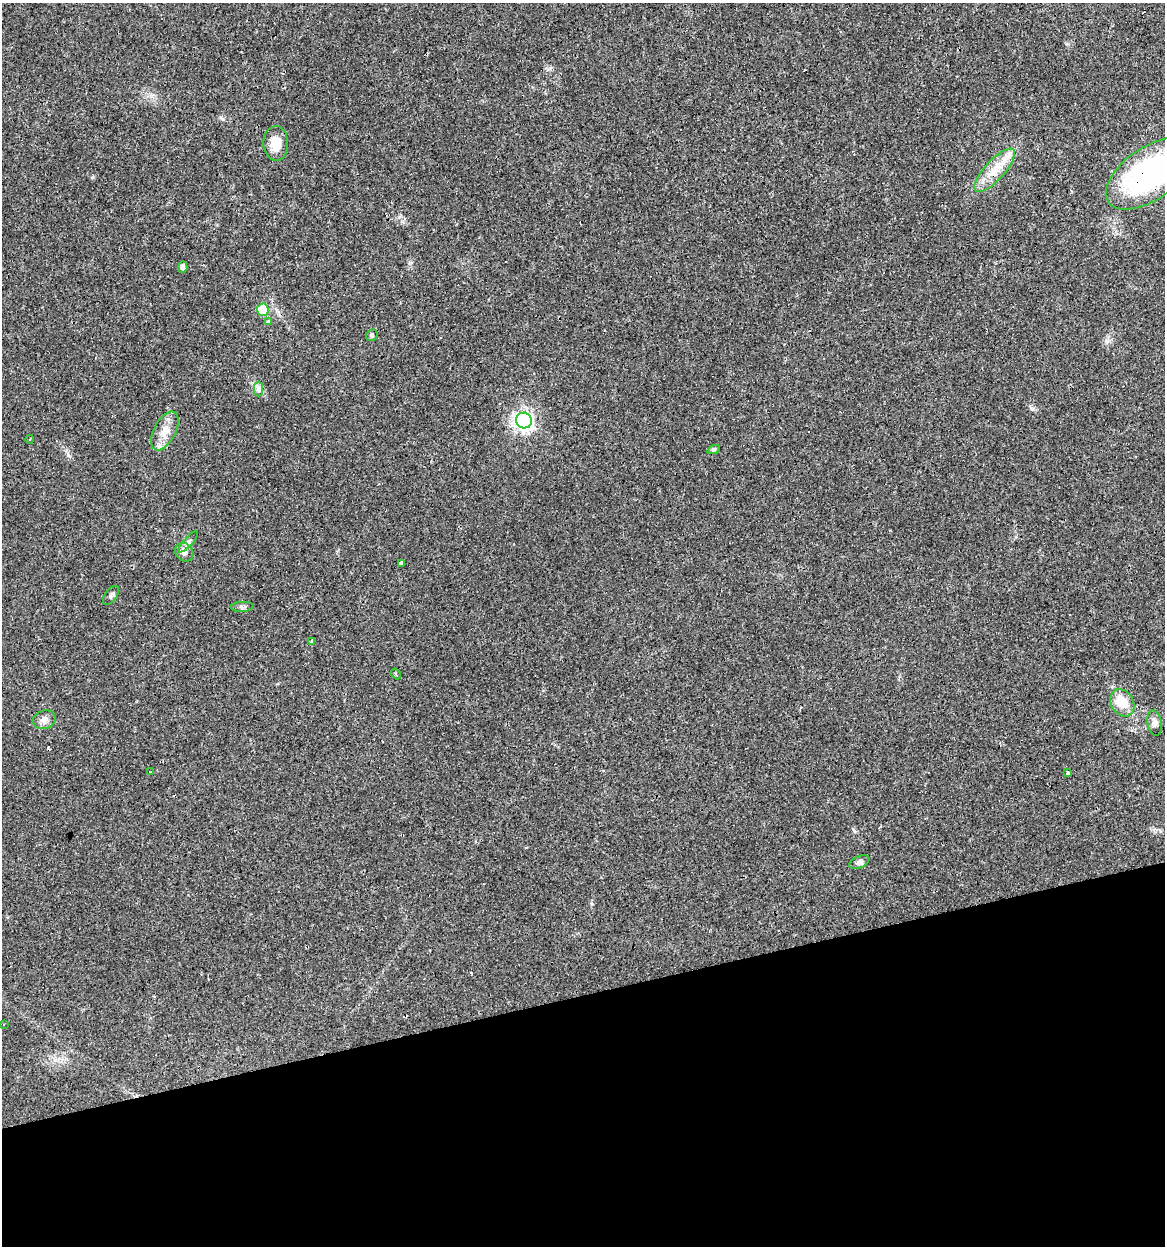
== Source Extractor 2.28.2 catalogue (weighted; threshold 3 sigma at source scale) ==
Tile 14 of 4 x 4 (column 2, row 4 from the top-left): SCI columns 1195-2357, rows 1-1244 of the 4761 x 4978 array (HDU 1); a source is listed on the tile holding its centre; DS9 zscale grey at full resolution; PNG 1167 x 1248 px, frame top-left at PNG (2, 3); each listed source drawn as its Kron ellipse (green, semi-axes under 4 px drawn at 4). Shown black and unused: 20% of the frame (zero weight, under 3 of 4 exposures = <1% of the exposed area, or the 3 px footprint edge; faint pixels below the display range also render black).
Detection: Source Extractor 2.28.2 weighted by HDU 2 'WHT'; one run over the whole footprint, this tile lists its part. Background 0.021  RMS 0.0031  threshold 0.0139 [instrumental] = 3 sigma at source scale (4.5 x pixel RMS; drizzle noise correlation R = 1.50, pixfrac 1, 0.0396/0.0396 arcsec/px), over >= 5 px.
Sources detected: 35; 8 cosmic-ray / hot-pixel residue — neither listed nor drawn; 1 inside a brighter listed object's ellipse — not listed separately; the other 26 listed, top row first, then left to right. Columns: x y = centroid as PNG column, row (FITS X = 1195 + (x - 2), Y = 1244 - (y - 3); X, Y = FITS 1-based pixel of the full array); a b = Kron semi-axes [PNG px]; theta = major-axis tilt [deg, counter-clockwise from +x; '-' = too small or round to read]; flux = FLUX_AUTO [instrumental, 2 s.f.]
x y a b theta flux
276 143 17 12 -88 4.6
995 170 28 9 47 5.9
1150 174 50 26 35 63
183 267 5 4 - 1.2
263 310 6 6 - 9.8
268 322 3 3 - 3.6
372 335 6 5 - 0.52
258 389 7 4 -90 0.8
524 421 8 7 - 120
165 431 21 11 63 4
30 439 4 2 - 0.27
714 449 6 4 19 0.47
188 542 13 4 48 1
184 552 10 8 -46 1.7
402 563 4 3 - 3.7
111 595 11 5 55 0.87
242 607 11 5 4 0.78
311 641 3 3 - 1.7
396 674 6 3 -47 0.45
1122 703 14 11 -59 6
44 720 11 9 18 1.7
1155 723 13 7 -81 1.7
150 771 3 3 - 1.7
1068 773 3 3 - 1.9
859 862 10 6 25 1.1
4 1024 3 3 - 1.6
Overlapping masked pixels (flux is a lower limit): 1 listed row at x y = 1150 174
Isophote crosses this tile's border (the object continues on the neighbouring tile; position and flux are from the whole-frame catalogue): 1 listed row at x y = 1150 174
Unlisted compact peaks at least as high as the median listed source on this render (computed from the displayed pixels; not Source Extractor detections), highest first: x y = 68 455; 1032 409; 223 119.